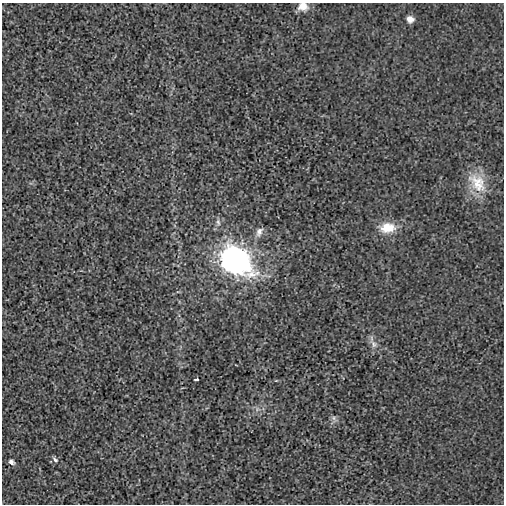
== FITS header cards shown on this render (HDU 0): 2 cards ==
NAXIS1  =                  502
NAXIS2  =                  502

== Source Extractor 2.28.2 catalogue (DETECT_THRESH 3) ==
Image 502 x 502 px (HDU 0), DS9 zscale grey, 1 PNG px = 1 image px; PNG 506 x 506 px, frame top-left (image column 1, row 502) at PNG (2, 3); no overlay
Background -5.00e-05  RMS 0.0043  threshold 0.013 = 3 sigma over >= 5 px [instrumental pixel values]
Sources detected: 12; all 12 listed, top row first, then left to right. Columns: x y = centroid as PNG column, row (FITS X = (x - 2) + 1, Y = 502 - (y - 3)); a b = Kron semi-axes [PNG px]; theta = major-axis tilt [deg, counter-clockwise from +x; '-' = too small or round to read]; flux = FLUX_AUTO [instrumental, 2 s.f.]
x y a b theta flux
303 6 11 9 -5 2.9
410 19 7 6 - 2.1
477 183 31 19 -51 8
218 222 9 6 -79 0.95
387 228 21 13 3 6
259 232 12 8 66 1.6
234 259 17 12 -37 160
373 344 14 8 -52 1.7
196 379 5 2 - 0.3
334 418 7 5 63 0.78
55 460 7 5 -48 0.92
11 462 6 4 -47 1.1
At the frame edge (FLAGS 8, measured only in part): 1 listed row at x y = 303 6